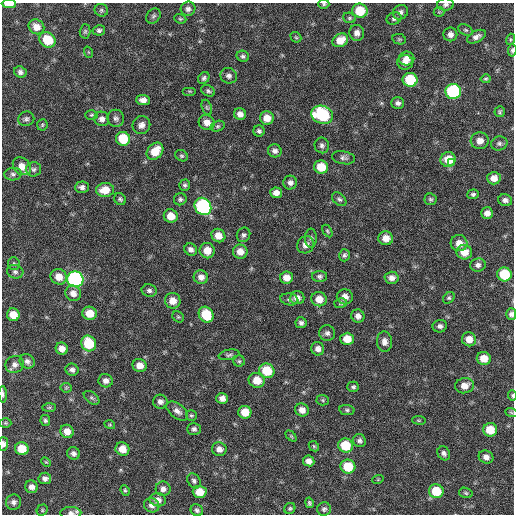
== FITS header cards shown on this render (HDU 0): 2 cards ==
NAXIS1  =                  512 / Axis length
NAXIS2  =                  512 / Axis length

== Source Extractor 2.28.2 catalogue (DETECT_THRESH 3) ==
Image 512 x 512 px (HDU 0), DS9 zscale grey, 1 PNG px = 1 image px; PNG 516 x 516 px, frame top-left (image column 1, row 512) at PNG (2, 3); each listed source drawn as its Kron ellipse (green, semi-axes under 4 px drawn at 4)
Background 59.2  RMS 8.4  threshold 25.1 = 3 sigma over >= 5 px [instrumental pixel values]
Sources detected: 193; all 193 listed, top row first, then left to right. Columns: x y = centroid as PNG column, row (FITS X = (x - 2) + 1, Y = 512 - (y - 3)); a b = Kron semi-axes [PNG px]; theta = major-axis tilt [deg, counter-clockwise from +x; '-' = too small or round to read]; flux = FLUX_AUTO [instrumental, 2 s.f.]
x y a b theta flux
9 4 7 3 -1 5300
324 4 5 4 - 800
446 4 8 6 2 1600
188 9 7 7 - 2200
101 10 7 6 - 1100
360 11 8 7 - 15000
400 12 8 7 - 2200
439 12 5 5 - 700
153 16 8 6 50 1400
349 18 6 5 - 1000
180 19 6 4 -19 790
394 19 7 6 - 1500
36 27 8 7 - 5300
99 30 6 5 - 1300
466 30 8 5 -26 1000
85 31 7 5 88 1000
357 33 8 7 - 3000
450 34 7 7 - 2600
296 37 6 4 -43 740
476 37 10 5 27 2500
399 39 7 5 -12 830
511 39 6 4 73 770
48 40 8 7 - 15000
340 40 8 6 30 7200
512 50 6 4 85 1100
88 52 6 3 -71 530
243 56 6 5 - 1400
407 59 8 7 - 3700
405 62 8 7 - 3600
20 72 6 5 - 1700
229 76 8 7 - 2300
204 78 6 5 - 1300
486 79 5 4 - 810
410 80 7 7 - 21000
190 91 7 3 0 570
208 91 7 5 -30 1200
453 92 8 7 - 62000
143 100 7 5 -3 2800
398 103 6 5 - 1900
207 107 8 5 -70 930
500 112 5 5 - 970
240 114 6 5 - 3000
91 115 6 4 1 820
322 115 11 9 -20 41000
116 118 9 8 - 2000
267 118 7 7 - 6300
26 119 8 7 - 1600
102 119 7 7 - 2600
207 122 8 7 - 4100
42 125 5 5 - 830
141 125 9 8 - 3200
218 126 7 5 15 980
259 131 6 5 - 1500
123 139 7 7 - 16000
480 141 9 8 - 4400
499 143 8 7 - 1600
322 145 8 7 - 1800
155 151 9 7 48 10000
275 151 7 6 - 2000
182 156 7 5 -29 1000
343 158 12 6 -11 1900
448 160 7 7 - 11000
452 162 3 2 - 21000
22 166 10 8 -45 5800
321 167 7 6 - 11000
34 169 7 7 - 1600
13 174 8 6 5 1500
494 178 7 6 - 4300
290 183 7 7 - 2200
185 185 5 5 - 1200
82 187 7 6 - 2100
105 190 9 7 6 8200
276 193 6 5 - 3600
473 194 6 5 - 1300
120 199 6 5 - 1200
180 199 6 6 - 1300
339 199 8 5 -42 1300
430 199 6 6 - 1100
505 200 7 6 - 2200
203 206 9 8 - 80000
487 213 6 6 - 3200
171 216 7 6 - 6500
327 231 7 4 -59 790
218 235 7 6 - 5200
244 235 7 6 - 1400
311 238 9 5 90 1500
386 238 7 7 - 6000
459 243 8 8 - 5600
306 245 9 8 - 3600
191 249 6 5 - 2300
207 251 8 7 - 7200
240 252 7 7 - 5000
464 252 8 7 - 8200
344 255 6 5 - 1300
14 264 6 6 - 1000
478 265 8 6 7 2100
15 272 8 6 -16 1600
504 274 7 7 - 21000
319 276 7 5 0 1500
59 277 8 7 - 6000
201 277 7 6 - 3200
286 278 6 6 - 4600
392 278 7 6 - 3000
75 279 8 8 - 130000
149 290 7 6 - 1700
73 293 8 7 - 3800
345 297 8 7 - 4200
297 298 7 6 - 3300
449 298 6 5 - 1100
289 299 9 6 -11 1600
319 299 8 7 - 6000
173 301 8 7 - 5700
341 303 6 5 - 950
89 313 7 6 - 8600
511 314 6 5 - 2100
13 315 6 6 - 7400
206 315 8 7 - 18000
358 316 7 6 - 2800
178 317 6 5 - 800
301 323 5 5 - 1700
440 326 7 6 - 1800
327 333 8 7 - 1900
347 339 6 6 - 8100
469 339 7 7 - 5300
384 342 10 7 -87 3100
89 343 8 7 - 19000
62 349 6 6 - 4400
318 349 7 6 - 2900
229 355 10 5 11 1300
484 358 7 6 - 7400
27 361 8 7 - 2200
239 361 6 5 - 950
15 364 9 8 - 2800
140 365 7 6 - 5100
72 370 6 6 - 1900
267 371 8 7 - 16000
257 380 8 7 - 8700
106 381 7 6 - 2800
465 386 9 7 12 4900
353 387 6 5 - 1200
66 388 5 5 - 720
3 394 8 3 -88 1300
512 396 5 3 - 870
91 398 9 5 -37 1200
222 398 6 5 - 3300
323 400 6 5 - 930
160 402 7 7 - 2400
49 408 7 4 1 870
302 410 7 6 - 3900
347 410 7 5 -10 1200
177 411 13 7 -37 3100
245 412 6 6 - 8700
511 412 6 4 -20 730
191 415 6 5 - 920
45 420 5 5 - 1200
419 420 7 3 -8 640
5 423 6 5 - 820
110 425 5 3 - 610
194 429 7 6 - 1700
490 430 7 7 - 11000
67 431 7 6 - 4900
291 436 6 4 -45 690
359 441 7 6 - 1700
3 444 7 5 88 2400
346 445 7 7 - 18000
314 446 6 4 -46 850
22 449 7 6 - 11000
122 449 7 6 - 6100
219 449 7 7 - 3500
73 453 6 6 - 1900
444 453 7 6 - 1900
486 457 7 6 - 2900
309 461 6 5 - 3200
46 462 5 3 - 570
348 467 7 7 - 15000
45 478 6 6 - 2100
378 479 6 3 20 520
194 481 8 6 -57 1500
31 487 6 6 - 2900
163 489 7 7 - 2600
125 490 5 4 - 770
436 491 7 7 - 16000
200 492 7 6 - 7000
466 493 7 5 -17 980
158 500 8 6 -11 3100
14 502 8 7 - 1900
309 503 5 4 - 1100
152 505 8 7 - 2500
290 508 6 5 - 920
324 509 7 6 - 1500
42 510 6 5 - 860
197 510 6 5 - 1500
71 513 10 6 1 2500
At the frame edge (FLAGS 8, measured only in part): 9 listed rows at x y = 9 4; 324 4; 446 4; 512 50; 511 314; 3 394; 512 396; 3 444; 71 513